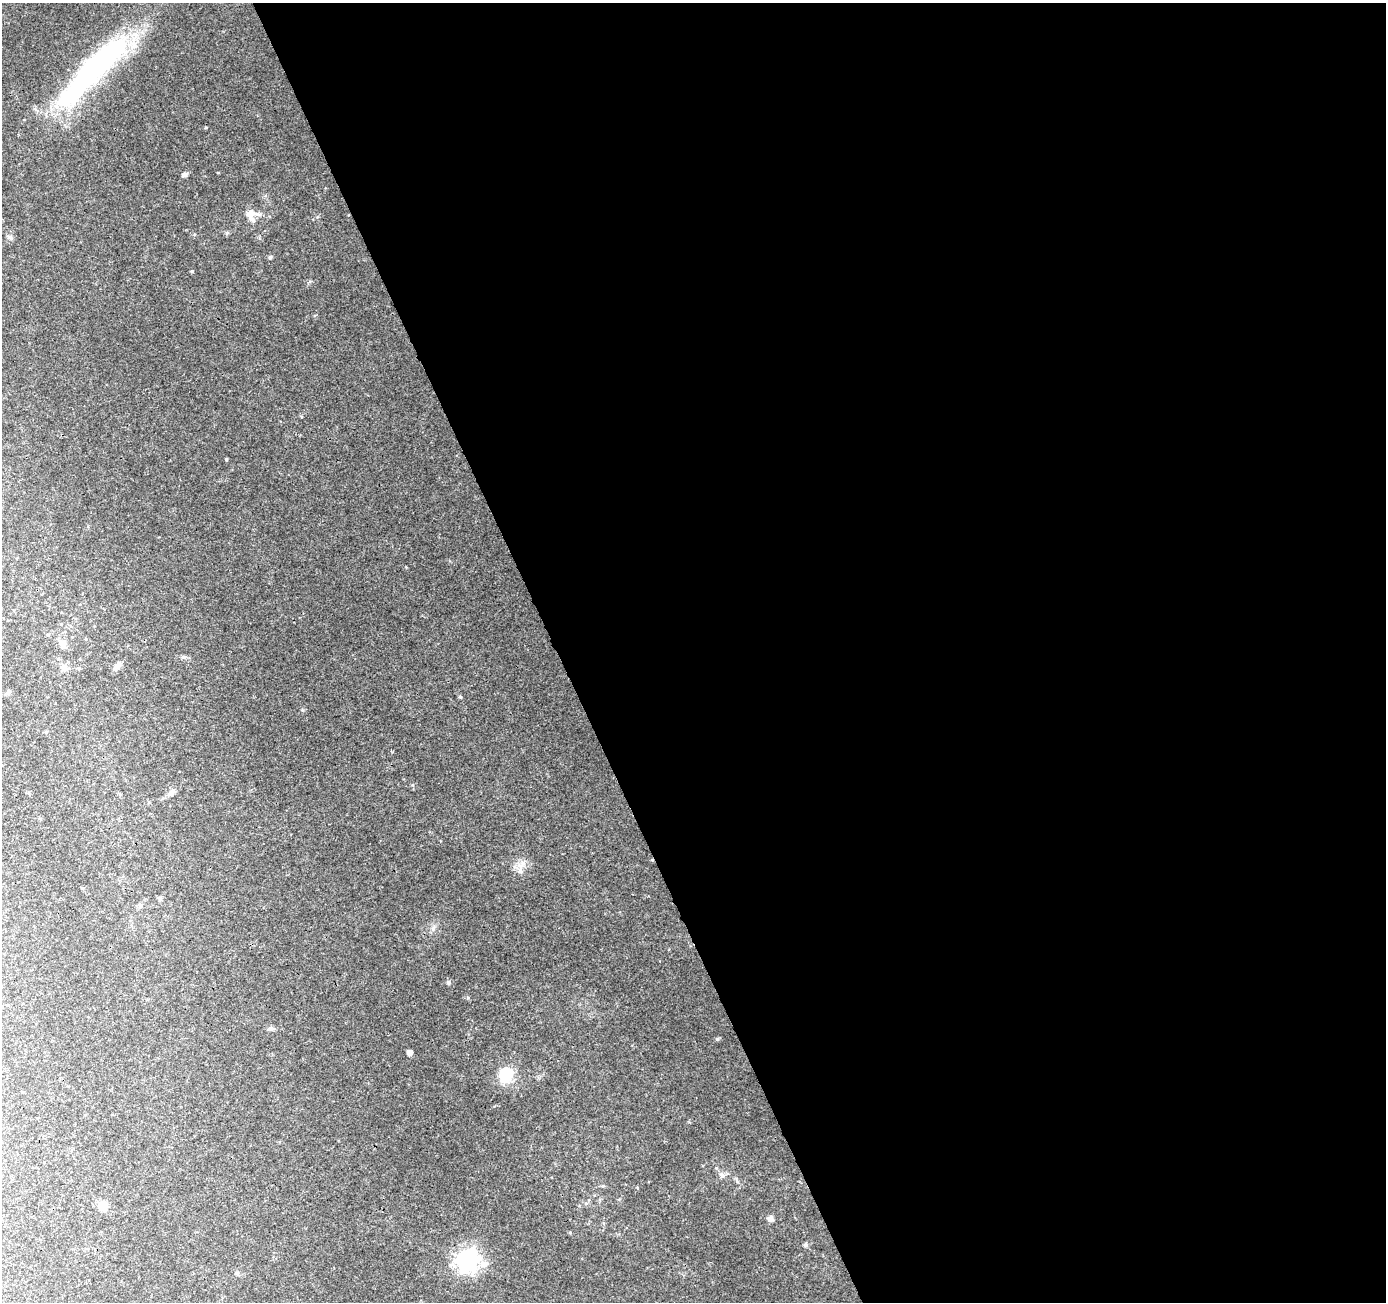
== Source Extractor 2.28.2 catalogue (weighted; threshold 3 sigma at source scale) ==
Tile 8 of 4 x 4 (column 4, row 2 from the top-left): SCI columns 4204-5587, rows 2705-4004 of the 5646 x 5464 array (HDU 1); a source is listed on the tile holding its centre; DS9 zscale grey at full resolution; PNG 1388 x 1304 px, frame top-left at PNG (2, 3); no overlay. Shown black and unused: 60% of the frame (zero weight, under 3 of 4 exposures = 5% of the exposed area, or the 3 px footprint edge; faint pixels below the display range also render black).
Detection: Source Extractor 2.28.2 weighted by HDU 2 'WHT'; one run over the whole footprint, this tile lists its part. Background 0.0235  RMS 0.0037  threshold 0.0166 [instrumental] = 3 sigma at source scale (4.5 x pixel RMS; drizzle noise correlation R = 1.50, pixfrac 1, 0.0396/0.0396 arcsec/px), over >= 5 px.
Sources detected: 36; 1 inside a brighter object's white glare — not listed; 1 inside a brighter listed object's ellipse — not listed separately; the other 34 listed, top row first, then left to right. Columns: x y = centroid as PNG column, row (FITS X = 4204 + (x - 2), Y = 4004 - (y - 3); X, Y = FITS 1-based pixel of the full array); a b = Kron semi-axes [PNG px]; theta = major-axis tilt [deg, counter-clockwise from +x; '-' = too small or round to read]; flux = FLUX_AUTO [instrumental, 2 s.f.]
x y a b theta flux
98 64 100 25 45 83
185 174 6 4 12 1.3
250 213 14 11 57 2.9
227 233 5 5 - 0.55
10 237 8 5 -33 0.79
270 257 5 4 - 0.61
192 271 5 4 - 0.37
226 459 3 3 - 0.43
48 635 5 4 - 0.41
63 643 10 8 73 2.2
117 666 13 6 47 1.7
64 668 10 8 -57 2.1
79 668 5 4 - 0.43
8 692 6 6 - 0.8
460 697 5 4 - 0.46
172 792 11 7 32 1.4
520 866 11 7 -72 2.3
83 888 4 4 - 0.39
160 898 6 5 - 0.67
140 905 6 5 - 0.92
448 982 5 5 - 0.83
271 1028 6 6 - 0.81
717 1039 5 4 - 0.65
410 1053 4 4 - 1.9
505 1075 18 16 74 10
722 1175 10 6 -46 1.5
586 1203 6 4 1 0.58
103 1206 11 10 - 3.4
770 1218 6 6 - 1.7
570 1232 4 4 - 0.34
805 1245 5 5 - 0.77
467 1260 8 8 - 240
485 1264 11 9 0 2.4
237 1273 6 5 - 0.59
Unlisted compact peaks at least as high as the median listed source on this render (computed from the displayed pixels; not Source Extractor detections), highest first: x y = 468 998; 206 127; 303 710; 317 217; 310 281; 183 657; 738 1182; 218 173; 412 785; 406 567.